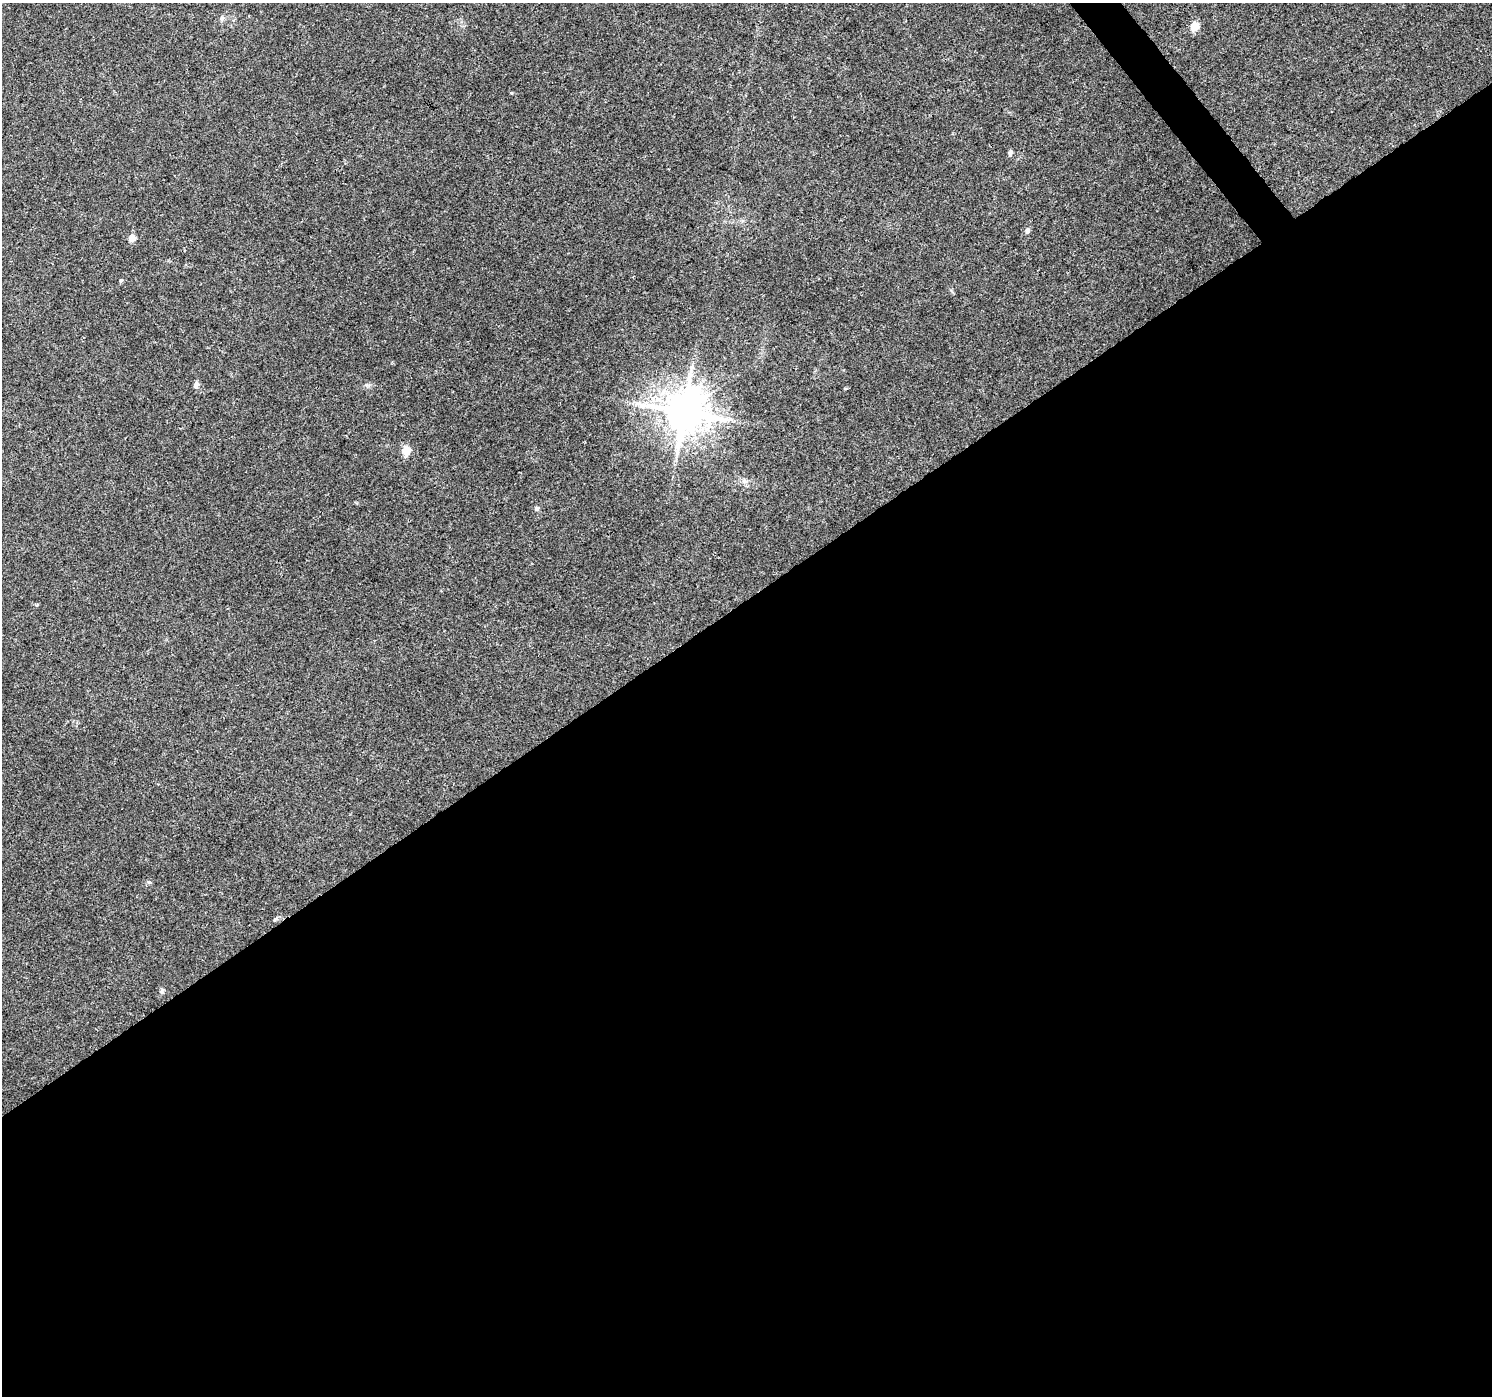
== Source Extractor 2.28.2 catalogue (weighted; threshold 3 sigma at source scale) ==
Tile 15 of 4 x 4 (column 3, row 4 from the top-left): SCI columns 2988-4477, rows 197-1590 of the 5969 x 5907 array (HDU 1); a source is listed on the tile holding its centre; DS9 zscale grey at full resolution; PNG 1494 x 1398 px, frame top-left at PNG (2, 3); no overlay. Shown black and unused: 58% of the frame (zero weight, under 3 of 4 exposures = <1% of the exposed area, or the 3 px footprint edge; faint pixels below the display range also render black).
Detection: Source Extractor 2.28.2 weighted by HDU 2 'WHT'; one run over the whole footprint, this tile lists its part. Background 0.0342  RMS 0.0035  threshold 0.0158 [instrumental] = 3 sigma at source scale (4.5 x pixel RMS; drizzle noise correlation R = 1.50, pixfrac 1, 0.0396/0.0396 arcsec/px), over >= 5 px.
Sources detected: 15; all 15 listed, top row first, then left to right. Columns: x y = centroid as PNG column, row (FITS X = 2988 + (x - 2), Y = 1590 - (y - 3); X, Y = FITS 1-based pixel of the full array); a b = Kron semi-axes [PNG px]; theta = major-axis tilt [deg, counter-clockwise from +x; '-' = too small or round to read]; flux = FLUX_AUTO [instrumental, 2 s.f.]
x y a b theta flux
222 19 7 6 - 0.88
1195 26 5 5 - 10
511 93 4 4 - 0.3
1010 153 9 5 75 0.8
1027 230 7 6 - 1
132 238 5 5 - 5.8
121 281 5 5 - 0.53
196 385 9 6 79 1.1
684 412 12 11 - 1200
406 450 5 5 - 12
744 481 7 7 - 1.1
536 508 7 5 -33 0.66
37 605 5 3 - 0.35
275 919 6 5 - 0.55
161 991 7 5 87 0.75
Unlisted compact peaks at least as high as the median listed source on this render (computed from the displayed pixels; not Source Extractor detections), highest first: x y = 149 882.